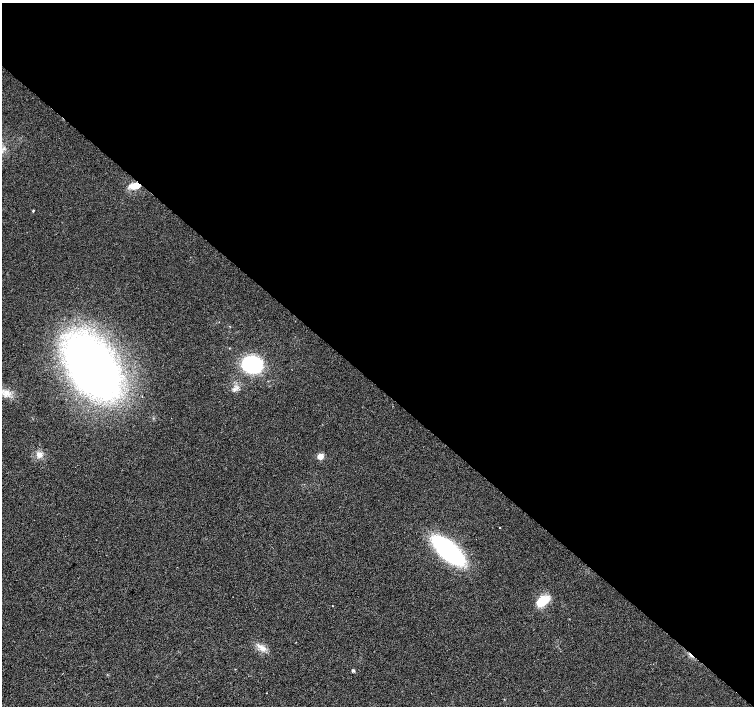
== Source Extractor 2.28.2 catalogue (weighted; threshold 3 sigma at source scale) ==
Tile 3 of 4 x 4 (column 3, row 1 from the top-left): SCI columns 3013-4515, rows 4455-5861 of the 6019 x 6028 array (HDU 1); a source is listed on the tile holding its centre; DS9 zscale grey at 2 x 2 block average (1 PNG px = mean of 2 x 2 image px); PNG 756 x 708 px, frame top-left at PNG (2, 3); no overlay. Shown black and unused: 54% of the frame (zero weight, under 2 of 3 exposures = <1% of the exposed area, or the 3 px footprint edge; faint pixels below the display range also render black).
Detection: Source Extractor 2.28.2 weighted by HDU 2 'WHT'; one run over the whole footprint, this tile lists its part. Background 0.021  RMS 0.006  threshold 0.0272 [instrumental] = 3 sigma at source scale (4.5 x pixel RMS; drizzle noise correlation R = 1.50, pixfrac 1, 0.0396/0.0396 arcsec/px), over >= 5 px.
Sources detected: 15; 1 cosmic-ray / hot-pixel residue — not listed; the other 14 listed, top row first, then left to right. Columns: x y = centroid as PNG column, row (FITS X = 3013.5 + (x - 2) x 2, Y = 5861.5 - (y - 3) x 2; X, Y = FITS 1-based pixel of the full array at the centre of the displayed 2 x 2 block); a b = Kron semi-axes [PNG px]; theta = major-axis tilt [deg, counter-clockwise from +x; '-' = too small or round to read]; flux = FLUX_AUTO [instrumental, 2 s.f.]
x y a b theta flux
135 186 12 6 8 18
33 211 4 2 - 1.3
252 364 17 14 -11 110
92 367 47 31 -54 940
6 393 8 6 -83 9.3
142 396 2 2 - 1.1
39 454 8 7 - 8.2
320 456 7 6 - 8.6
499 527 2 2 - 1.8
448 550 24 10 -42 320
543 601 17 9 38 28
332 606 2 2 - 0.54
262 648 14 6 -31 10
353 670 4 3 - 1.9
Overlapping masked pixels (flux is a lower limit): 1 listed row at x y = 135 186